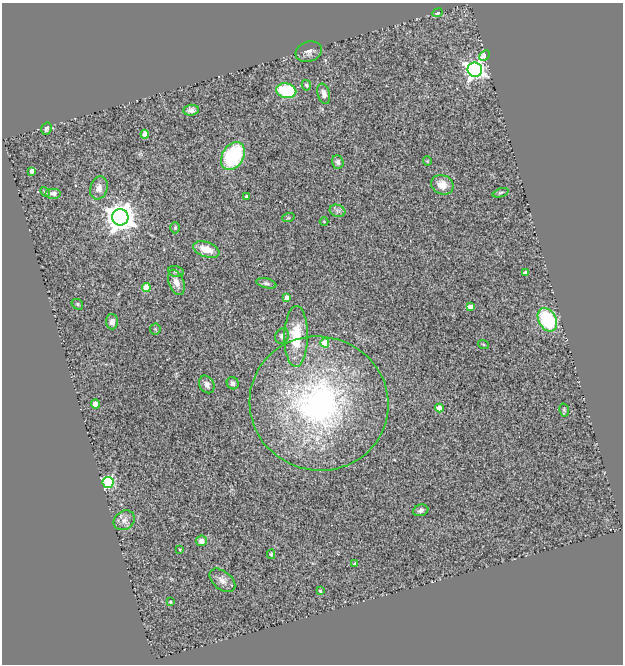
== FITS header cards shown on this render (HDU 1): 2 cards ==
NAXIS1  =                  621
NAXIS2  =                  662

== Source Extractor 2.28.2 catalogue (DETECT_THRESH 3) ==
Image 621 x 662 px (HDU 1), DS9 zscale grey, 1 PNG px = 1 image px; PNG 625 x 666 px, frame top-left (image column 1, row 662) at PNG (2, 3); each listed source drawn as its Kron ellipse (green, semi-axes under 4 px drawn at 4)
Background 1.13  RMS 0.13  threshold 0.39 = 3 sigma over >= 5 px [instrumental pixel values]
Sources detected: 57; all 57 listed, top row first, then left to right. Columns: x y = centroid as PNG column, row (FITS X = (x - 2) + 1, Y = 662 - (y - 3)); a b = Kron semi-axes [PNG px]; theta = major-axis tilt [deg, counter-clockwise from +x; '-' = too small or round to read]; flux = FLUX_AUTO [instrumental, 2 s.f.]
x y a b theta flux
437 13 5 4 - 29
309 52 13 10 19 50
484 55 6 4 46 86
475 70 7 7 - 3800
306 85 5 4 - 15
286 91 10 7 -11 480
324 94 10 6 -75 49
191 110 8 5 4 36
46 129 6 5 - 19
145 134 4 4 - 97
233 156 15 10 59 680
427 161 4 4 - 9.1
338 162 7 5 -70 31
32 171 4 4 - 44
442 185 11 9 -22 96
99 188 12 8 73 52
45 192 5 4 - 11
53 193 8 5 0 24
501 193 8 4 17 14
247 197 4 3 - 25
337 211 8 6 -19 27
120 217 8 8 - 11000
288 218 6 4 18 11
324 221 4 3 - 6.3
175 228 5 5 - 11
206 249 13 7 -20 140
176 271 8 5 -13 20
525 273 4 4 - 49
176 282 13 7 -70 66
266 283 10 4 -14 21
146 287 4 4 - 190
287 298 4 4 - 74
77 304 6 5 - 15
470 307 4 4 - 74
547 320 12 8 -61 590
112 322 7 6 - 39
155 329 5 5 - 13
282 336 8 6 68 33
296 336 30 12 89 310
325 343 4 4 - 200
483 344 5 3 - 7.7
233 383 6 5 - 32
207 384 9 7 -58 42
319 403 70 67 -17 2600
95 404 4 4 - 120
439 408 4 4 - 110
564 410 6 5 - 13
108 482 5 5 - 990
421 510 8 5 18 25
124 520 11 9 35 54
201 541 5 5 - 67
180 549 3 2 - 9.2
271 554 5 4 - 11
355 564 4 3 - 21
222 580 15 9 -39 52
320 591 3 3 - 15
170 602 3 3 - 10